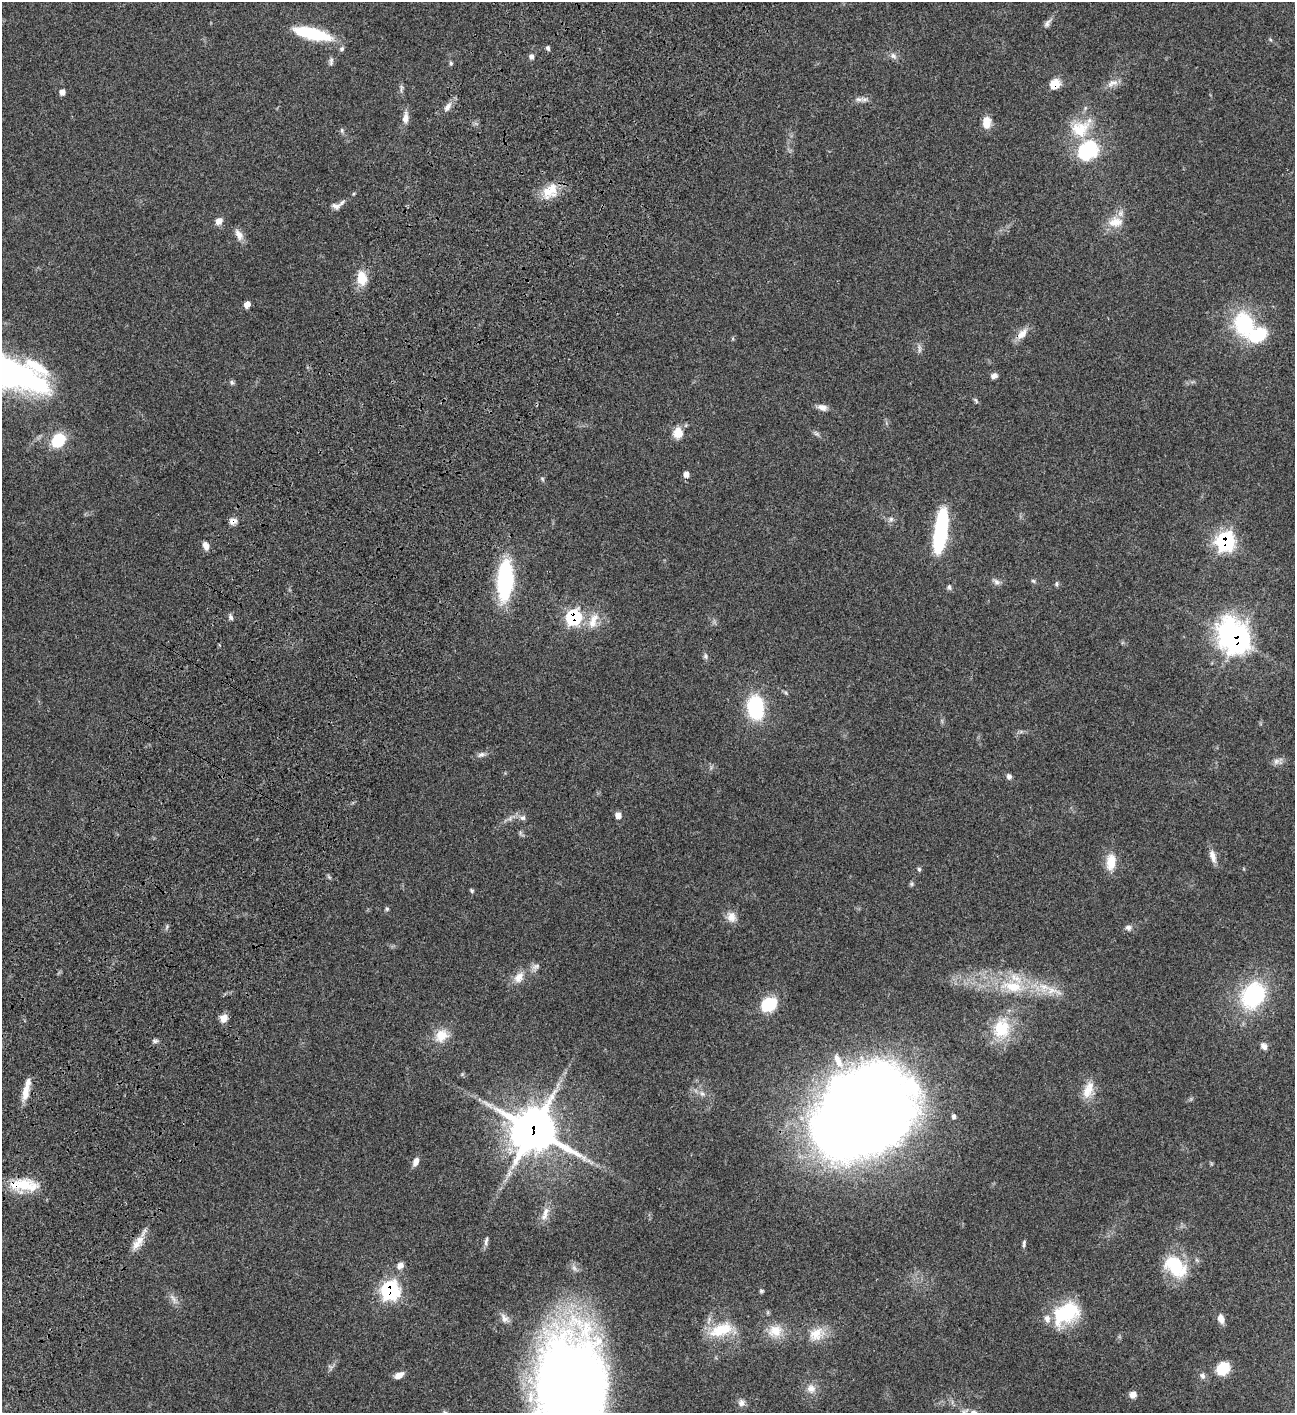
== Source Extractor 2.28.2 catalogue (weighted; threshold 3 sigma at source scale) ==
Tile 7 of 4 x 4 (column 3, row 2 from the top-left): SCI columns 3091-4383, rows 3023-4433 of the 6051 x 6049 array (HDU 1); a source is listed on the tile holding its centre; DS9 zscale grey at full resolution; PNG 1297 x 1415 px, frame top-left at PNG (2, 2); no overlay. Shown black and unused: <1% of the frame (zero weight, under 3 of 4 exposures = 13% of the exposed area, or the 3 px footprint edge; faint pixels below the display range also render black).
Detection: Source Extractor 2.28.2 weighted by HDU 2 'WHT'; one run over the whole footprint, this tile lists its part. Background 0.0627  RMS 0.0058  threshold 0.0262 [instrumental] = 3 sigma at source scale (4.5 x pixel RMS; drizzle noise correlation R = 1.50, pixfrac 1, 0.05/0.05 arcsec/px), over >= 5 px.
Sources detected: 112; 5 inside a brighter listed object's ellipse — not listed separately; the other 107 listed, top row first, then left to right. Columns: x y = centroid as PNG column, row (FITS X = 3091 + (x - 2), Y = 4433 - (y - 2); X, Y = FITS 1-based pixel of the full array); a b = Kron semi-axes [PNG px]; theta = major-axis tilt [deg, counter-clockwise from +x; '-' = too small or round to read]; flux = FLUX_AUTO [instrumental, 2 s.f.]
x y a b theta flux
1047 23 14 6 56 2.1
312 33 37 11 -14 32
548 48 7 4 -46 1.1
342 49 7 6 - 1.2
531 56 6 6 - 1.7
893 56 10 7 -34 2.1
331 61 11 5 81 1.5
451 63 6 5 - 0.81
1112 83 18 7 24 3.9
1055 84 9 8 - 9.5
401 88 13 3 85 1.3
62 92 6 5 - 2.5
859 99 13 5 -6 2.5
447 107 13 7 62 2.9
405 118 17 8 85 3.9
986 123 14 10 85 6
1081 128 34 23 35 21
342 130 7 5 -84 1
1088 150 28 21 40 35
547 192 23 17 -22 10
336 206 13 8 -3 2.8
219 221 10 8 35 3.2
1116 222 22 15 6 8.7
239 235 16 8 -62 3.9
362 278 15 11 -84 10
247 304 5 5 - 4.9
1243 323 32 24 -74 38
1022 334 18 10 47 5.2
919 349 13 4 -90 1.6
994 376 8 7 - 1.9
232 382 7 6 - 1.1
976 400 9 4 -63 0.93
822 407 12 8 -17 3.2
678 433 15 13 80 6.2
58 440 19 15 49 15
686 474 6 5 - 3.1
542 479 6 4 -87 0.76
891 519 6 6 - 1.4
233 521 10 8 7 2.7
940 531 36 9 82 83
1225 541 9 8 - 150
206 546 10 6 -72 3.1
505 580 28 11 87 92
1033 581 6 5 - 0.88
996 582 9 7 -37 1.9
1056 584 7 4 85 0.89
949 587 8 5 -81 1.1
231 617 9 5 -55 1.4
573 617 8 7 - 76
593 621 25 11 71 8.5
1236 639 16 13 -54 340
705 656 8 5 -84 1.3
755 707 22 15 -84 40
481 755 10 6 21 2.1
1276 761 9 7 56 2.2
1009 777 7 6 - 1.7
618 815 6 6 - 3.4
523 818 8 7 - 1.7
1213 856 18 7 -72 4.2
1111 862 22 12 84 8.9
919 869 6 5 - 0.93
912 884 6 5 - 0.88
472 891 6 5 - 0.83
387 909 5 5 - 0.84
731 917 15 12 -77 4.8
167 927 9 3 77 0.88
1128 927 9 7 -22 1.9
536 966 11 7 25 2.3
518 977 16 11 54 5.6
1012 986 35 15 -7 24
1053 991 33 10 -14 11
1253 995 29 23 58 53
769 1004 16 12 26 22
224 1018 10 8 66 4.3
1002 1028 29 23 71 21
441 1036 19 15 42 9.6
155 1041 7 5 -15 1.3
1264 1046 9 7 -55 2.5
26 1089 29 7 78 7.1
1088 1090 24 12 68 8.2
702 1094 6 6 - 1.5
863 1115 91 65 36 850
954 1117 5 5 - 1.2
533 1130 18 16 -17 1300
416 1162 10 6 65 3.3
23 1184 37 14 -8 17
545 1214 23 8 75 5
486 1241 13 5 79 1.8
1024 1243 10 4 79 1.1
136 1245 14 10 42 5.3
400 1265 9 7 33 3
1175 1266 31 20 -44 26
390 1290 9 8 - 140
173 1298 15 5 -56 2.6
1066 1313 34 22 27 32
504 1318 14 9 -57 3.4
1221 1319 10 6 -70 4
721 1330 34 16 20 17
775 1331 20 17 8 10
816 1334 23 16 33 10
1223 1369 12 10 44 16
399 1375 11 6 30 3.5
1202 1376 8 6 -74 1.8
570 1385 102 66 89 580
811 1388 12 12 - 4.4
1133 1395 8 7 - 3.3
741 1403 10 9 - 2.6
Overlapping masked pixels (flux is a lower limit): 9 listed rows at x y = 1055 84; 233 521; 1225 541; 573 617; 1236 639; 863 1115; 533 1130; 23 1184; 390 1290
Isophote crosses this tile's border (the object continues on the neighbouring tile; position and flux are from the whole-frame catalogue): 1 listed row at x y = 570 1385